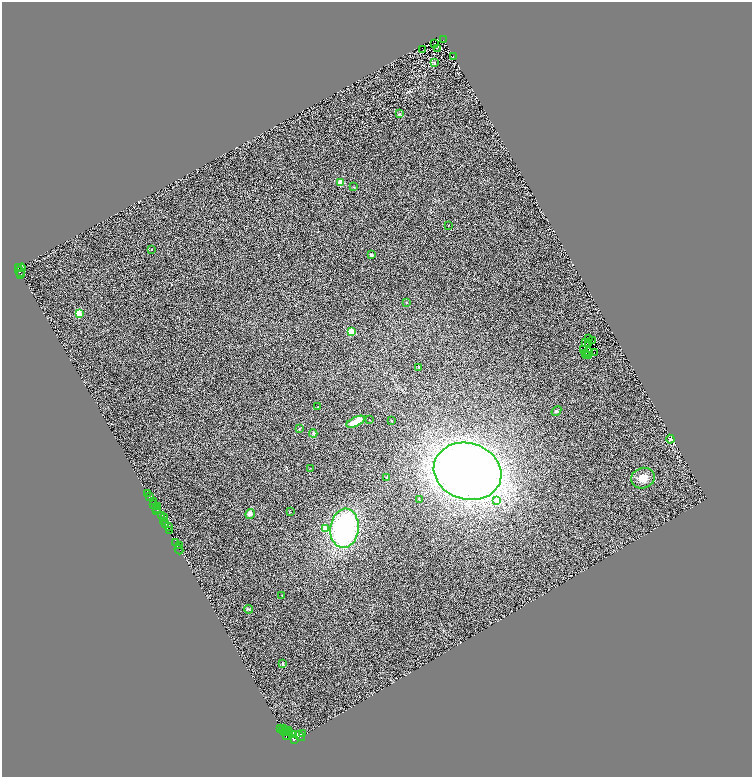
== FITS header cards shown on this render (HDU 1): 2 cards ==
NAXIS1  =                 1500
NAXIS2  =                 1550

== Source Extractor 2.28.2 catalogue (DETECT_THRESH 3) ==
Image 1500 x 1550 px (HDU 1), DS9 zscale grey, zoomed out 1/2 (1 PNG px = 2 x 2 image px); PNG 754 x 779 px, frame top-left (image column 1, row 1550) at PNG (2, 2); each listed source drawn as its Kron ellipse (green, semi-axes under 4 px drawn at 4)
Background 0.539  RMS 0.32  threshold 0.967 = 3 sigma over >= 5 px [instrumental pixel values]
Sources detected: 108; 29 cannot appear on this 1/2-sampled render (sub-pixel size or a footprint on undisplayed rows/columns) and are neither listed nor drawn; the other 79 listed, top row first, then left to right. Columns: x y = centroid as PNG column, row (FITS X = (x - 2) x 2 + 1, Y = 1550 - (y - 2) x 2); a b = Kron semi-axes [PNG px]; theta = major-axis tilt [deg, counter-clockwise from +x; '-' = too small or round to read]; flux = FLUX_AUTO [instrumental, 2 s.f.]
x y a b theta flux
443 40 2 2 - 260
435 43 2 1 - 17
437 48 2 1 - 17
423 50 2 1 - 14
453 57 2 1 - 24
434 62 4 3 - 53
400 114 3 3 - 48
341 183 2 2 - 2000
354 187 2 2 - 32
448 225 3 2 - 22
152 249 3 2 - 22
371 255 2 2 - 270
18 268 3 2 - 910
22 268 4 3 - 2300
20 272 5 2 - 540
21 274 2 2 - 410
407 303 2 2 - 61
79 314 3 3 - 3300
351 332 3 3 - 3200
589 339 2 1 - 14
593 341 2 1 - 30
585 342 2 1 - 41
588 344 2 1 - 29
584 349 3 1 - 24
588 351 2 1 - 8.4
594 352 2 1 - 0.61
586 353 2 1 - 18
586 355 2 1 - 13
588 356 2 1 - 41
419 367 3 2 - 21
318 407 2 2 - 30
556 411 5 3 - 83
369 420 2 2 - 46
391 421 2 2 - 89
356 422 10 4 25 740
299 429 3 2 - 50
313 433 4 3 - 110
670 439 4 4 - 68
310 468 3 2 - 23
468 471 34 28 -17 52000
386 478 3 2 - 39
643 478 12 10 17 660
147 493 2 1 - 340
149 497 2 1 - 2200
419 500 2 2 - 46
497 500 3 3 - 870
153 501 2 1 - 78
154 504 2 2 - 200
158 507 2 1 - 280
157 508 2 1 - 310
157 510 2 1 - 320
290 512 2 2 - 29
250 514 5 4 - 240
162 515 2 1 - 140
164 518 3 1 - 58
163 521 2 2 - 260
166 525 3 2 - 890
169 526 3 1 - 150
344 528 20 14 83 10000
325 529 2 2 - 810
169 530 3 2 - 2600
176 543 3 2 - 1100
179 546 3 2 - 82
179 549 5 1 - 110
282 595 2 2 - 22
249 609 4 3 - 68
283 663 4 3 - 65
281 728 3 2 - 2300
284 729 3 2 - 2500
289 730 2 1 - 1500
283 731 2 1 - 2400
287 731 3 1 - 1100
284 733 3 2 - 4400
290 733 3 3 - 3100
294 734 3 2 - 190
303 734 2 1 - 9200
300 736 6 3 -48 700
287 737 4 3 - 11000
294 739 3 3 - 6300
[29 sub-pixel or undisplayed-footprint detections neither listed nor drawn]